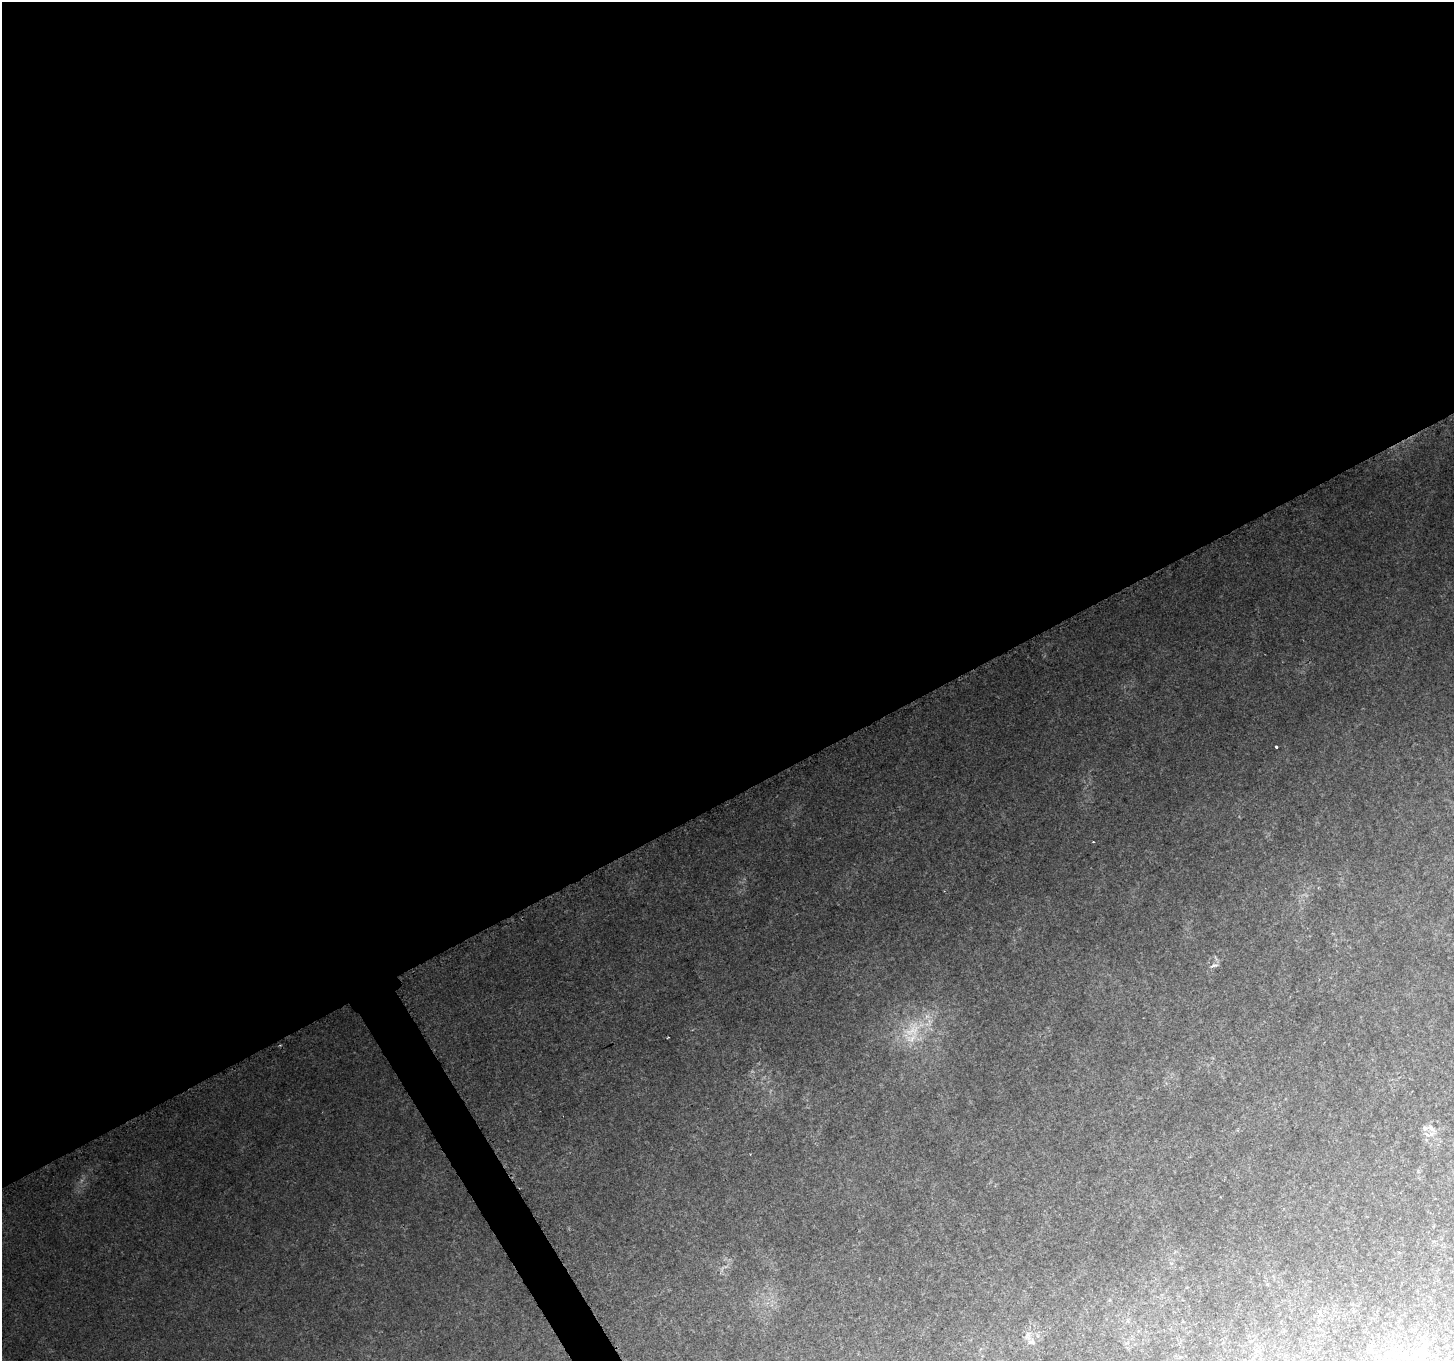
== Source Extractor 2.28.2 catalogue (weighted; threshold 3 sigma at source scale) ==
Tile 2 of 4 x 4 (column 2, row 1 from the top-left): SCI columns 1463-2914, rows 4250-5608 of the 5821 x 5714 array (HDU 1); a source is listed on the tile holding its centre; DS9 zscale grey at full resolution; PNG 1456 x 1363 px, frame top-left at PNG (2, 2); no overlay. Shown black and unused: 60% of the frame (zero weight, under 2 of 3 exposures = <1% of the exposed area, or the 3 px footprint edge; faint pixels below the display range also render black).
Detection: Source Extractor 2.28.2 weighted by HDU 2 'WHT'; one run over the whole footprint, this tile lists its part. Background 0.112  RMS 0.0089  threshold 0.04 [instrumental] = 3 sigma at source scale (4.5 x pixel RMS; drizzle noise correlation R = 1.50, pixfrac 1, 0.0396/0.0396 arcsec/px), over >= 5 px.
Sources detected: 10; all 10 listed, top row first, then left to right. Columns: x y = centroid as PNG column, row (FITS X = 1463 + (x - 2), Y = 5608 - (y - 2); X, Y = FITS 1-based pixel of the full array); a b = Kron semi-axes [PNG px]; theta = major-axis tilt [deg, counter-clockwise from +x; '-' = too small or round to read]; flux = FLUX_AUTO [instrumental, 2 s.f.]
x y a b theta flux
1276 747 4 3 - 2.6
1093 842 3 2 - 0.58
1214 965 10 4 14 2.1
913 1030 34 16 40 34
668 1037 3 2 - 0.77
1425 1128 13 6 10 3.5
1028 1334 9 6 73 3.5
1031 1342 10 6 3 3.1
1425 1345 12 6 52 3.3
1416 1355 6 3 70 1.4